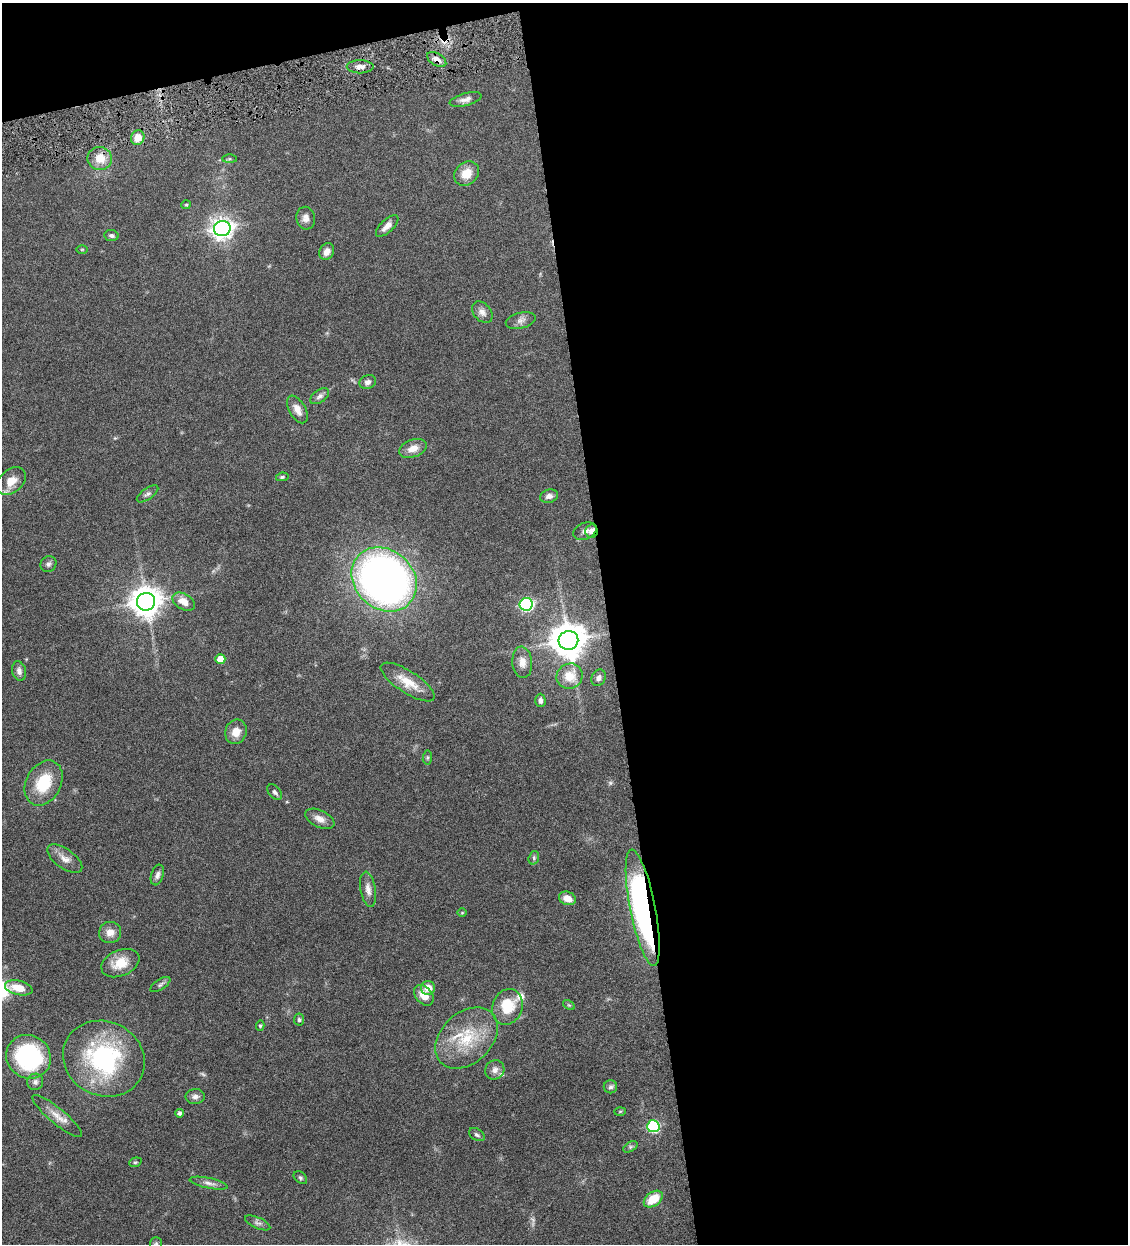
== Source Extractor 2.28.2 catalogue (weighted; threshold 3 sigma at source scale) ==
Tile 4 of 4 x 4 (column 4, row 1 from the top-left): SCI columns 3639-4764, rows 3729-4970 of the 4911 x 4972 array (HDU 1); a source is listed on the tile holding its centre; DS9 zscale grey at full resolution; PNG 1130 x 1246 px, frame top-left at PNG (2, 3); each listed source drawn as its Kron ellipse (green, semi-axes under 4 px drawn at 4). Shown black and unused: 49% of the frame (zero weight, under 4 of 8 exposures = <1% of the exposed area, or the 3 px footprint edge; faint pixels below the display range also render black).
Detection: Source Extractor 2.28.2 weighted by HDU 2 'WHT'; one run over the whole footprint, this tile lists its part. Background 0.0441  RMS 0.0037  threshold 0.0152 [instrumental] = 3 sigma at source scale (4.09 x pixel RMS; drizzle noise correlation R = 1.36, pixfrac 0.8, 0.05/0.05 arcsec/px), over >= 5 px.
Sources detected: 83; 1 too faint to see at this stretch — neither listed nor drawn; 2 inside a brighter listed object's ellipse — not listed separately; the other 80 listed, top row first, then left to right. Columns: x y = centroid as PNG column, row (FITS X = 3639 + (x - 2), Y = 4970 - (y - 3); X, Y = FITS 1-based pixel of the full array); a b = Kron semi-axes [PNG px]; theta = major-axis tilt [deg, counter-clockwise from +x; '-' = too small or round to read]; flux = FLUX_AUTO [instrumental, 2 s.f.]
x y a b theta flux
437 59 10 6 -32 2.2
360 67 13 6 -1 1.9
466 99 16 6 15 1.7
138 138 7 6 - 4.5
100 159 12 11 - 5.4
229 159 7 4 0 0.5
467 174 13 11 44 5
186 205 5 4 - 0.36
306 218 11 9 -81 1.9
387 226 14 6 43 2.7
222 228 8 7 - 220
111 236 7 5 -7 0.82
82 249 6 3 1 0.32
327 252 9 7 59 2
482 312 12 8 -48 1.9
521 320 15 8 14 1.8
368 382 8 6 26 1.5
320 396 10 6 36 1.3
297 409 15 8 -60 2.9
413 448 14 8 21 3.2
282 477 6 4 9 0.53
11 481 17 11 39 4.4
148 494 12 5 35 1.1
549 496 9 6 16 1.6
585 531 12 8 23 1.8
592 531 7 6 - 2.4
48 564 8 7 - 0.98
384 579 35 29 -43 210
146 602 9 8 - 520
184 602 12 8 -29 3.6
526 604 6 6 - 56
568 640 10 9 - 750
220 659 5 5 - 5.1
522 662 16 10 -85 3
19 671 10 7 -76 1.5
570 676 13 12 - 6.8
598 678 9 7 61 1.4
408 682 31 11 -33 6.4
540 700 7 5 -88 1.1
236 732 12 10 71 3.7
427 758 7 4 84 0.5
44 783 24 17 62 13
275 792 9 5 -50 1.1
320 819 16 8 -26 2.5
534 858 7 5 72 0.64
65 859 20 9 -35 3
157 875 10 6 72 1.2
368 889 18 7 -81 2.3
567 898 9 6 -22 3.4
643 908 59 12 -79 99
462 913 5 3 - 0.3
110 932 11 10 - 3
120 963 20 13 23 6.3
160 984 11 5 32 0.9
19 988 14 7 -14 5.3
428 988 7 7 - 3.4
424 995 12 8 -49 4.3
569 1005 6 4 -33 0.44
507 1007 18 15 69 10
299 1020 6 5 - 0.7
260 1026 5 4 - 0.45
467 1038 36 25 43 17
28 1057 23 21 -36 42
104 1059 42 37 -26 44
495 1070 10 9 - 1.9
35 1082 8 8 - 1.2
610 1087 7 6 - 0.88
195 1097 9 7 0 1.5
620 1111 6 4 2 0.31
179 1113 4 4 - 0.97
57 1116 31 8 -40 3.9
653 1126 6 6 - 38
477 1135 8 5 -32 0.84
630 1147 8 4 32 0.69
135 1162 6 4 19 0.5
300 1178 7 5 -40 0.71
209 1183 19 5 -12 1.7
653 1199 10 7 37 7.7
258 1223 13 5 -23 1.1
156 1244 7 6 - 0.71
Overlapping masked pixels (flux is a lower limit): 3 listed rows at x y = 437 59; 592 531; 643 908
Isophote crosses this tile's border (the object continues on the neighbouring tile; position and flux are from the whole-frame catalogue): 1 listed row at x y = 156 1244